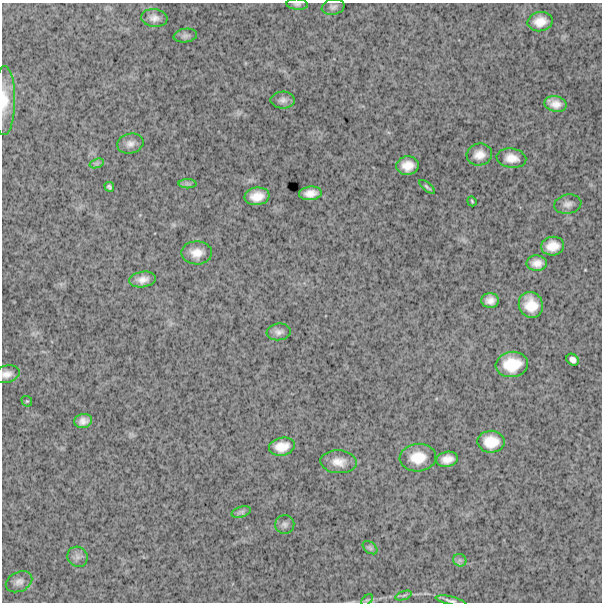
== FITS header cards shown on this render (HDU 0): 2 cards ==
NAXIS1  =                  600
NAXIS2  =                  600

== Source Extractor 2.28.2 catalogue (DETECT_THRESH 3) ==
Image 600 x 600 px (HDU 0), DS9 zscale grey, 1 PNG px = 1 image px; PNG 604 x 604 px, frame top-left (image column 1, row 600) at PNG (2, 3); each listed source drawn as its Kron ellipse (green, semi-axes under 4 px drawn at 4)
Background 1860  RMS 240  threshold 725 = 3 sigma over >= 5 px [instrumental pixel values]
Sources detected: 46; all 46 listed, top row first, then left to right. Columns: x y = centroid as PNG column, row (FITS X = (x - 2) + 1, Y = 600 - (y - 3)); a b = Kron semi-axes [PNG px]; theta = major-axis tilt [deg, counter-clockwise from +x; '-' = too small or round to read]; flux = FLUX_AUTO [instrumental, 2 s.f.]
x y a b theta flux
297 4 11 5 -3 42000
333 7 11 7 13 62000
154 18 13 9 -7 100000
540 22 12 9 12 200000
185 36 12 6 8 56000
283 100 12 8 1 78000
4 101 34 11 89 340000
556 104 11 7 -12 140000
130 144 13 9 13 100000
479 155 13 11 13 170000
511 158 15 9 -8 180000
97 163 7 4 19 38000
407 166 11 9 6 200000
188 184 9 4 0 42000
109 187 5 4 - 29000
427 187 9 3 -40 29000
310 193 11 7 5 150000
257 196 12 9 8 220000
472 201 5 4 - 18000
568 204 14 9 10 97000
553 246 11 9 5 210000
197 253 15 11 0 200000
537 263 10 7 -1 140000
143 279 13 8 9 130000
490 300 9 7 0 120000
531 305 13 12 - 310000
279 332 12 8 7 85000
572 360 6 5 - 60000
512 364 16 12 7 440000
7 374 13 8 14 110000
27 401 6 5 - 21000
83 421 9 7 14 100000
491 442 13 11 -2 300000
282 447 13 9 11 210000
418 458 18 14 5 330000
447 459 11 7 10 140000
339 462 18 11 -3 190000
241 512 10 5 18 42000
285 524 9 9 - 65000
370 548 8 5 -38 35000
78 557 10 9 - 86000
460 560 7 6 - 43000
19 582 14 9 26 99000
404 595 8 3 19 35000
367 600 7 4 44 24000
451 601 15 4 -12 51000
At the frame edge (FLAGS 8, measured only in part): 4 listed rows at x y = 297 4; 4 101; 7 374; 451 601